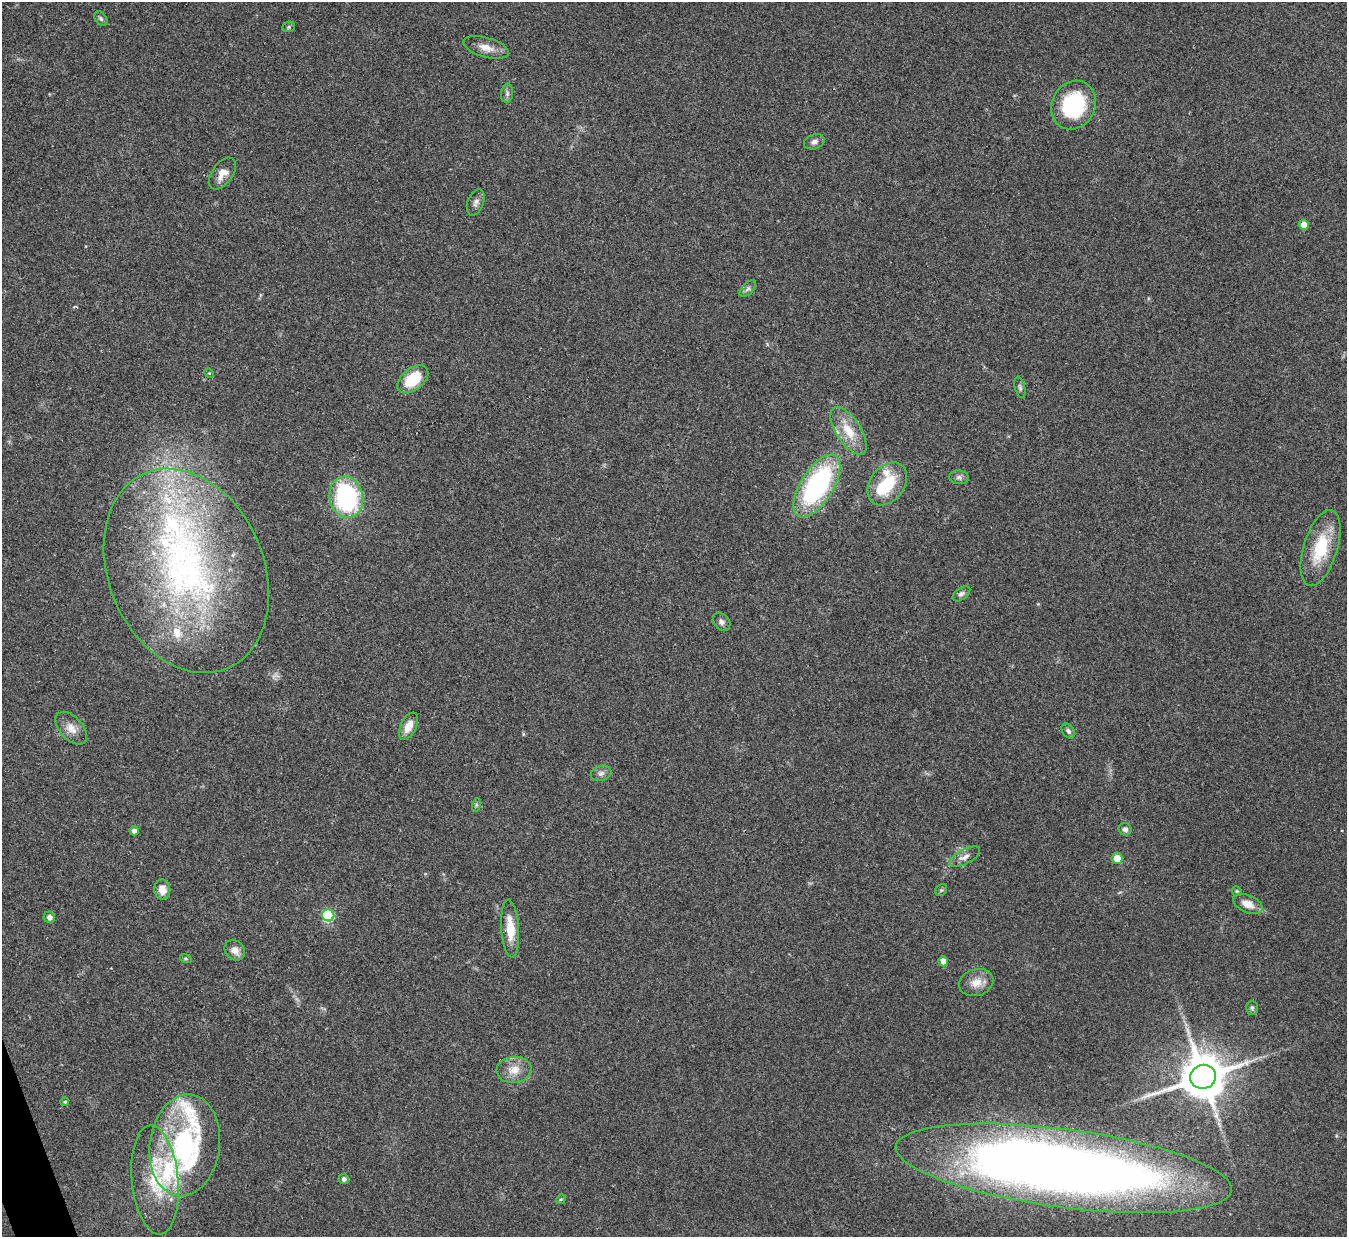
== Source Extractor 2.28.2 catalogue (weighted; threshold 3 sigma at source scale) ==
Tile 7 of 4 x 4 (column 3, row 2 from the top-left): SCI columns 2689-4033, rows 2620-3854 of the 5378 x 5365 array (HDU 1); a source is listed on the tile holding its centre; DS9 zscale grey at full resolution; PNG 1349 x 1239 px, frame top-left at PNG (2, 2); each listed source drawn as its Kron ellipse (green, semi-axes under 4 px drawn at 4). Shown black and unused: <1% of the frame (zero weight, under 3 of 4 exposures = <1% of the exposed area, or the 3 px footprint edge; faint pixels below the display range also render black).
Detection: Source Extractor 2.28.2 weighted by HDU 2 'WHT'; one run over the whole footprint, this tile lists its part. Background 0.15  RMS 0.0071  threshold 0.0321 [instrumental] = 3 sigma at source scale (4.5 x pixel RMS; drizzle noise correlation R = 1.50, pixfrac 1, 0.05/0.05 arcsec/px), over >= 5 px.
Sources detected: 62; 1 inside a brighter object's white glare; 1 cosmic-ray / hot-pixel residue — neither listed nor drawn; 9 inside a brighter listed object's ellipse — not listed separately; the other 51 listed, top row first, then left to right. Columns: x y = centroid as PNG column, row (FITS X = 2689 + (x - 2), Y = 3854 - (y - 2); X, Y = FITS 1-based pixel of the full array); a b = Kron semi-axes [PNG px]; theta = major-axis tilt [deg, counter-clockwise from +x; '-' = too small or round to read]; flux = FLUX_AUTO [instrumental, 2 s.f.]
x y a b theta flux
101 19 8 5 -51 1.6
289 27 6 5 - 1.1
486 47 24 9 -16 7.8
507 93 9 6 83 2
1073 105 25 21 63 61
814 142 11 7 20 3.2
222 174 18 10 55 7.3
476 202 13 8 70 3.1
1304 225 5 5 - 9.5
748 289 10 5 47 2.2
209 373 5 4 - 0.69
413 379 18 10 38 24
1020 387 11 5 -77 1.7
849 431 27 12 -57 17
959 477 10 7 -8 2.2
887 484 24 17 52 26
817 486 35 16 58 120
346 497 21 17 -77 89
1320 548 39 17 73 32
186 571 106 77 -67 280
961 594 10 6 36 2.3
722 622 10 7 -46 2.6
409 726 15 8 64 8.3
71 728 19 11 -47 7.3
1068 731 8 5 -52 1.8
601 773 10 7 18 2.9
476 805 7 4 72 1.2
1125 829 6 6 - 2.3
134 831 4 4 - 2.9
965 857 17 7 29 4.3
1117 859 5 5 - 15
162 890 10 8 -82 6.7
941 890 6 5 - 1.2
1237 891 5 4 - 0.88
1248 904 15 8 -24 7.9
328 915 6 6 - 56
49 917 6 5 - 3.1
510 929 29 9 -86 16
235 950 11 9 -43 4.9
186 959 6 4 -18 0.91
943 961 5 5 - 4.7
976 983 17 13 17 8.8
1252 1008 7 5 90 1.5
514 1070 17 13 7 10
1203 1077 13 12 - 3000
65 1102 4 3 - 0.79
185 1145 51 35 82 110
1064 1168 169 39 -8 970
344 1179 5 5 - 2.4
155 1180 54 23 -85 43
561 1199 5 4 - 0.94